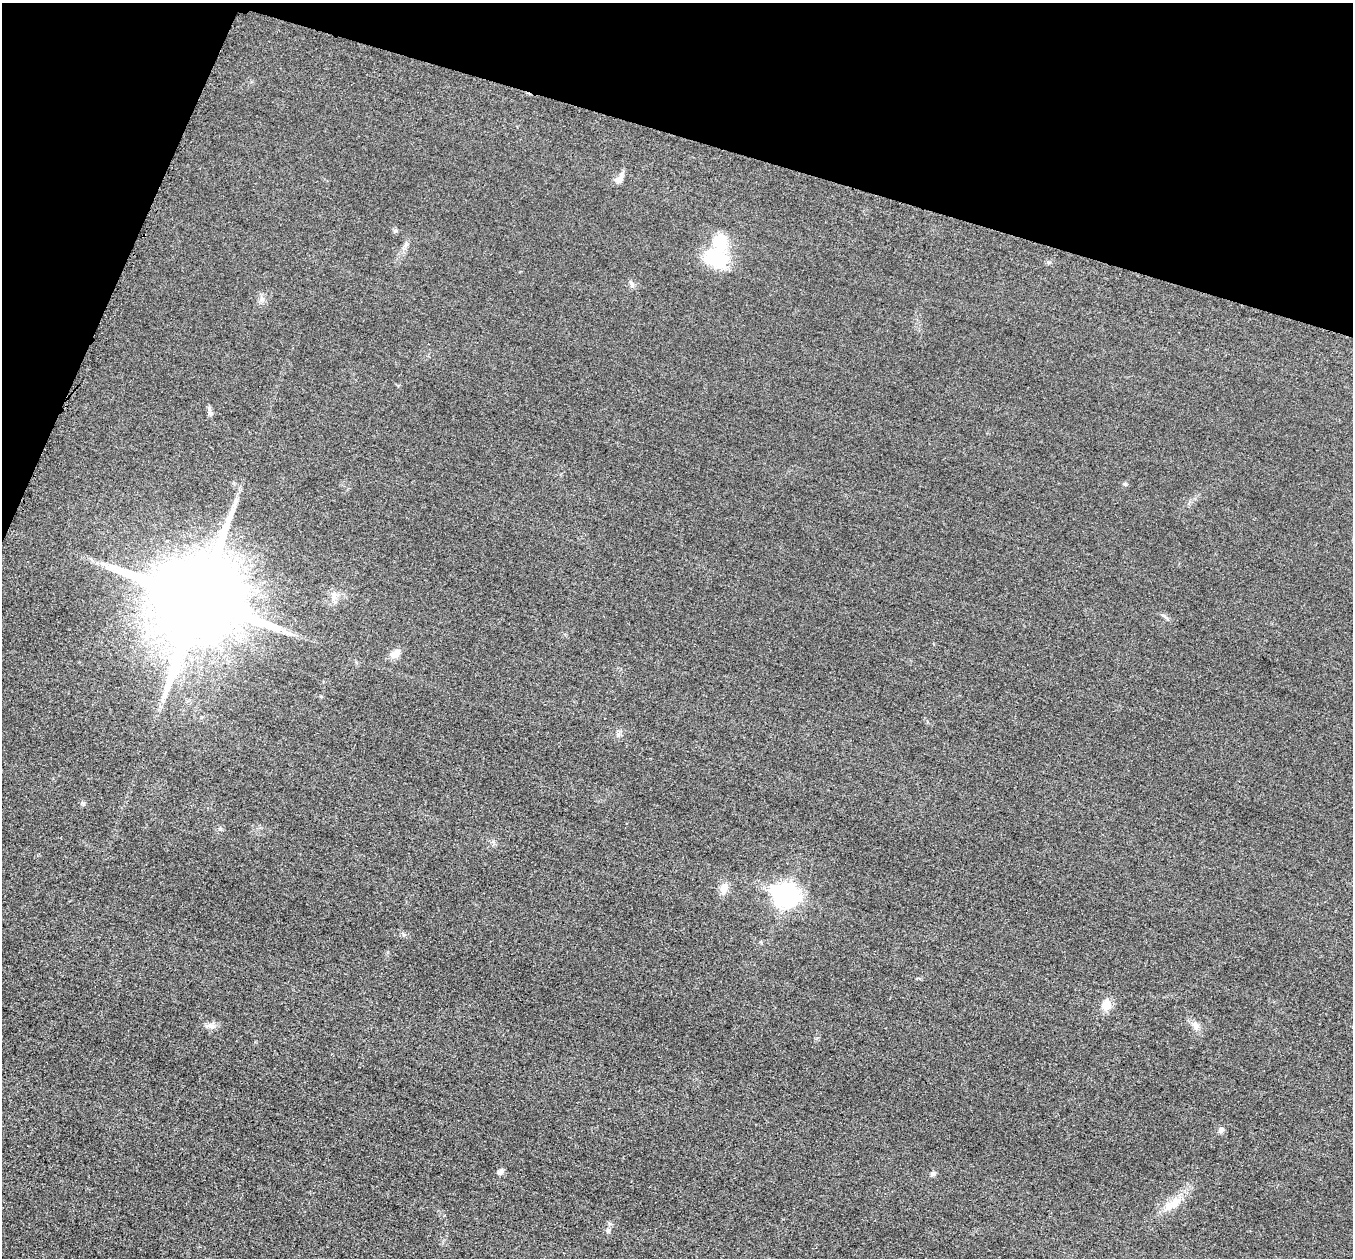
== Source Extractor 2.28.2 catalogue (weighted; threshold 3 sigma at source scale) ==
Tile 2 of 4 x 4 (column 2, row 1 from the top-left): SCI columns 1385-2735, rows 3966-5221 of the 5458 x 5501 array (HDU 1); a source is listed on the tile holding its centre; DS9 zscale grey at full resolution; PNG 1355 x 1260 px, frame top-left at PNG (2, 3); no overlay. Shown black and unused: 15% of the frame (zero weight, under 3 of 5 exposures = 4% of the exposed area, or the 3 px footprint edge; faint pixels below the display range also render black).
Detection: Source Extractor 2.28.2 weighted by HDU 2 'WHT'; one run over the whole footprint, this tile lists its part. Background 0.0197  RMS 0.0051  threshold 0.0228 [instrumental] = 3 sigma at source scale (4.5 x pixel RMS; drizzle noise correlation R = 1.50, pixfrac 1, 0.05/0.05 arcsec/px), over >= 5 px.
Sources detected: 25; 1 inside a brighter object's white glare — not listed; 1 inside a brighter listed object's ellipse — not listed separately; the other 23 listed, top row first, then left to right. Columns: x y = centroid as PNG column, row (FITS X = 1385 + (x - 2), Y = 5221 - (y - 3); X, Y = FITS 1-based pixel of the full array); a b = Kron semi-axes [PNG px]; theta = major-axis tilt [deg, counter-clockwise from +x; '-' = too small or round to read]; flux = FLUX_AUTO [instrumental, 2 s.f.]
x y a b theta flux
619 178 18 7 59 3.1
395 231 7 6 - 0.97
405 246 7 4 19 1.1
716 259 32 21 -21 24
632 284 10 6 -63 1.6
262 299 7 4 71 1.3
210 413 11 6 -80 1.7
1125 484 7 4 -44 0.7
334 595 13 8 73 3.2
198 600 24 24 - 12000
1165 616 10 3 -50 1
395 653 14 9 28 3.9
618 734 7 5 -44 1.2
724 888 15 10 80 4.7
785 896 9 7 -13 180
1106 1005 13 11 76 6.3
1195 1025 13 9 -62 3.2
211 1026 13 8 -18 2.8
1221 1130 8 7 - 1.7
501 1172 9 7 46 1.7
933 1173 7 6 - 1.3
1175 1202 24 12 42 8.9
608 1231 8 5 74 1.3
Unlisted compact peaks at least as high as the median listed source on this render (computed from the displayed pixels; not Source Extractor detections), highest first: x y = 83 804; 493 841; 404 935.